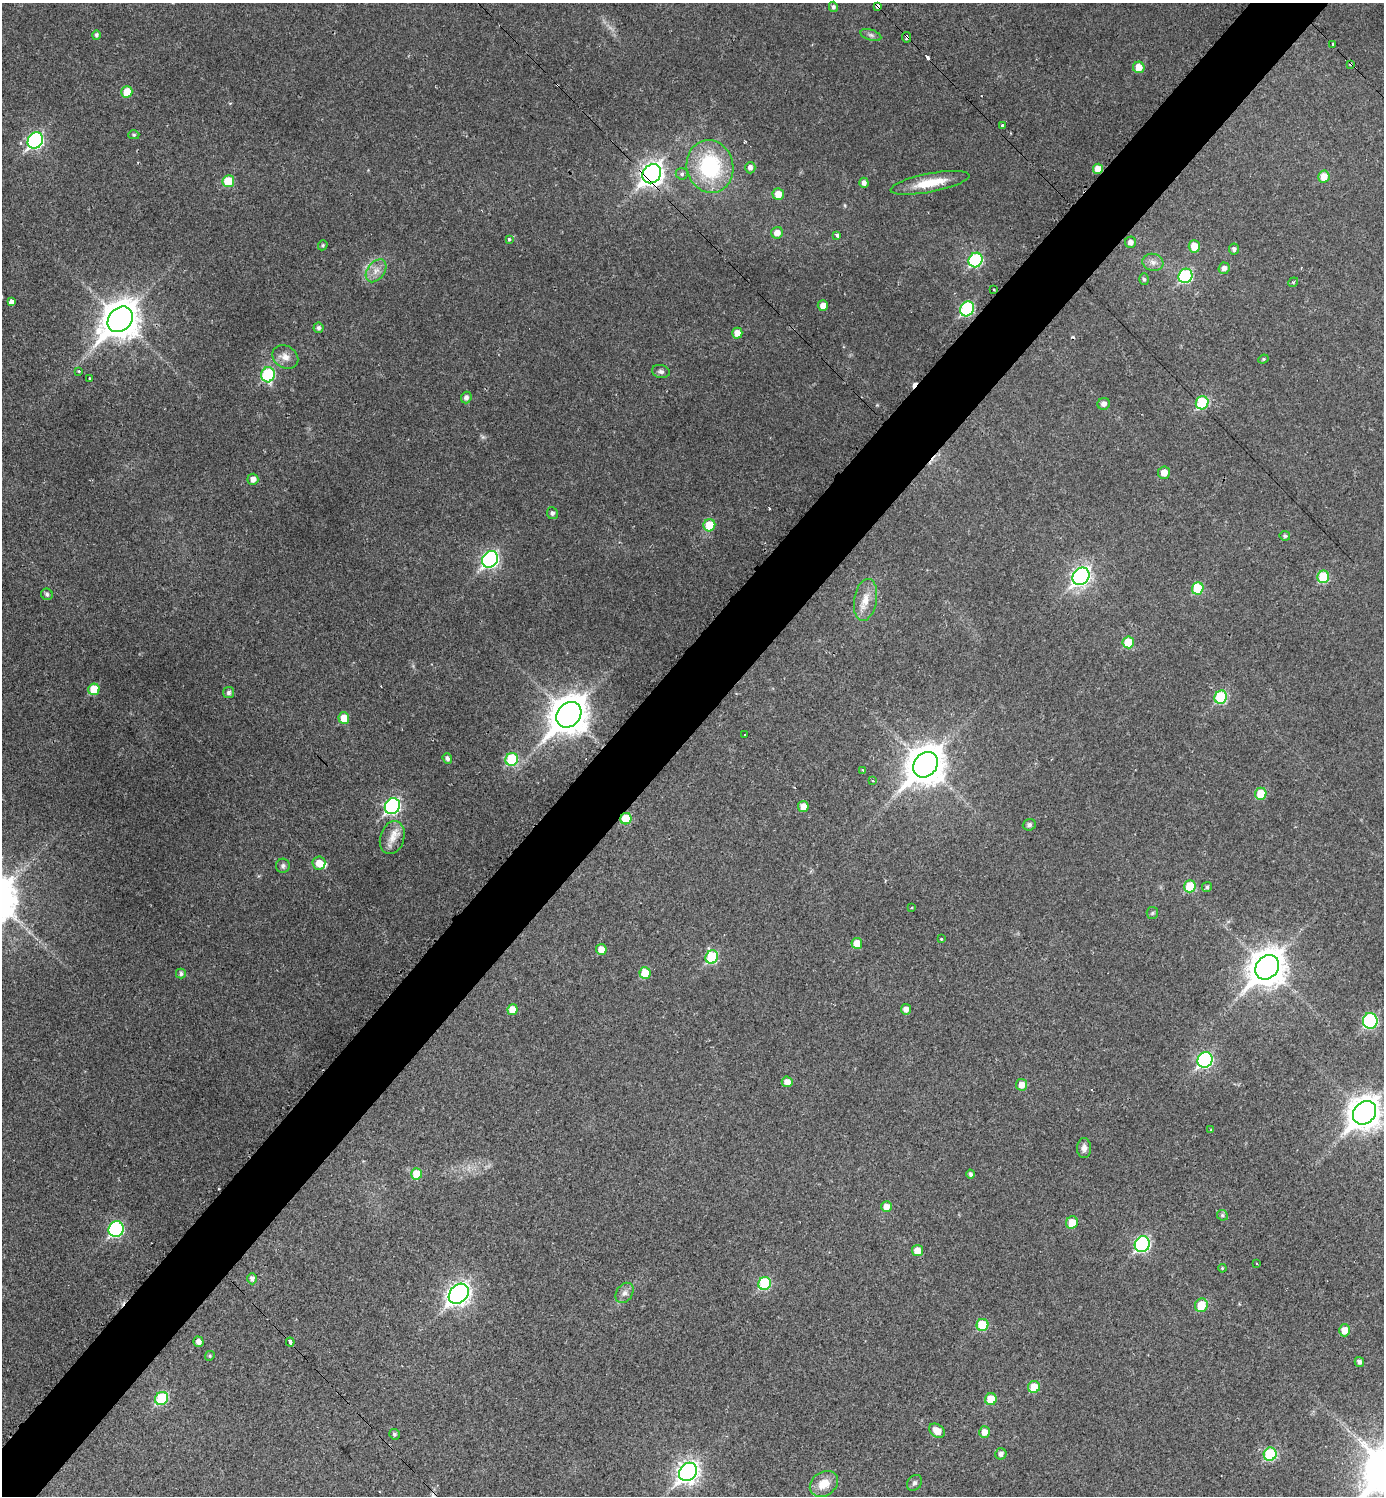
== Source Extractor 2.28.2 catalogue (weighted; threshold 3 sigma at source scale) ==
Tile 10 of 4 x 4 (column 2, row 3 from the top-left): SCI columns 1694-3075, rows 1495-2988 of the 5994 x 5992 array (HDU 1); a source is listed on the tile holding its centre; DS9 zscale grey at full resolution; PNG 1386 x 1498 px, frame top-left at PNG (2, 3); each listed source drawn as its Kron ellipse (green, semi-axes under 4 px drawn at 4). Shown black and unused: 6% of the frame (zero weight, under 2 of 3 exposures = <1% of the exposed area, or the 3 px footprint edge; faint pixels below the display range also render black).
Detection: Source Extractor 2.28.2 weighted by HDU 2 'WHT'; one run over the whole footprint, this tile lists its part. Background 0.0292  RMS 0.0051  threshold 0.0229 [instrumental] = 3 sigma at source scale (4.5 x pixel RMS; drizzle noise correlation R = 1.50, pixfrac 1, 0.05/0.05 arcsec/px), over >= 5 px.
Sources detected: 147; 10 cosmic-ray / hot-pixel residue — neither listed nor drawn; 2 inside a brighter listed object's ellipse — not listed separately; the other 135 listed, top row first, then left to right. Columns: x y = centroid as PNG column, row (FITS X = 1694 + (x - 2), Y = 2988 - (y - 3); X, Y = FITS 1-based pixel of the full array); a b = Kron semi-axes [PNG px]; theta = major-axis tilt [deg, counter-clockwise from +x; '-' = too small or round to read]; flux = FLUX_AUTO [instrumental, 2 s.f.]
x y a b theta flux
877 6 4 3 - 13
833 7 5 4 - 1.3
96 35 4 4 - 1.2
871 35 11 5 -18 1.5
907 37 5 4 - 1.9
1333 44 3 3 - 1.1
1351 64 4 3 - 2.5
1139 67 6 5 - 6.5
127 92 6 5 - 8.5
1003 126 3 3 - 1.1
134 135 5 4 - 0.77
35 140 8 7 - 92
710 166 26 23 -77 44
750 168 6 5 - 2
1098 169 5 5 - 6.3
652 174 10 8 49 320
682 174 6 5 - 1.1
1324 177 6 5 - 6.5
228 181 6 5 - 14
864 183 5 4 - 2.1
930 183 40 9 11 13
778 194 6 5 - 6
777 233 6 5 - 3.7
837 235 4 3 - 4.3
509 239 3 3 - 1.2
1130 242 5 5 - 2.3
323 245 5 4 - 0.82
1194 246 6 5 - 7.4
1234 249 5 5 - 1.6
976 260 7 6 - 49
1153 262 10 8 -15 2.9
1224 268 6 5 - 2.3
376 271 13 8 52 4
1185 276 7 7 - 45
1144 279 6 4 -72 1
1293 282 5 4 - 0.81
994 290 3 3 - 0.8
12 301 4 4 - 18
823 306 5 5 - 3.9
967 309 8 6 56 52
120 319 14 11 47 1100
318 328 5 5 - 1.5
737 333 5 5 - 4.4
285 357 14 11 -33 4.3
1263 359 5 4 - 0.71
79 371 3 3 - 1.1
661 371 9 6 -12 1.6
268 375 7 6 - 39
89 378 3 2 - 0.72
466 398 6 5 - 1.9
1202 403 7 6 - 35
1104 404 6 6 - 2.4
1164 473 6 6 - 4.8
253 479 5 5 - 2.9
552 513 6 5 - 1.5
709 525 6 6 - 13
1285 536 5 4 - 1.1
490 559 9 7 54 110
1081 576 9 7 49 180
1323 577 6 5 - 22
1198 588 6 5 - 19
47 594 6 5 - 1.3
866 600 21 11 80 7.4
1128 642 6 5 - 14
94 689 6 5 - 14
229 693 5 5 - 1.3
1221 697 7 6 - 31
569 715 14 11 47 1200
344 718 6 5 - 8
745 735 3 3 - 0.96
447 758 5 4 - 1.7
512 759 6 6 - 29
926 765 14 11 49 1200
863 770 3 3 - 1.1
873 781 3 3 - 0.71
1261 794 6 5 - 12
392 806 8 7 - 95
803 806 5 5 - 4.7
626 819 6 5 - 14
1029 825 6 5 - 1.4
392 838 17 12 72 6
319 863 7 6 - 5.3
283 866 7 7 - 1.4
1190 886 6 5 - 16
1207 887 5 5 - 1
912 908 3 3 - 0.71
1152 913 6 5 - 0.88
941 939 3 3 - 1.2
857 943 5 5 - 6.4
601 949 5 5 - 5.7
712 957 7 6 - 32
1267 967 13 10 49 1000
181 973 5 5 - 1.3
645 973 6 5 - 11
906 1009 5 5 - 2.9
512 1010 5 5 - 7.4
1370 1021 8 7 - 61
1205 1060 8 7 - 89
787 1082 5 5 - 4
1021 1085 6 5 - 4.2
1364 1113 13 10 46 710
1210 1130 3 2 - 0.38
1084 1148 10 7 90 2.6
417 1174 6 5 - 11
971 1174 4 4 - 1.4
886 1207 5 5 - 4.2
1222 1215 5 5 - 0.94
1072 1222 6 5 - 8.2
116 1229 8 7 - 74
1142 1244 8 7 - 78
917 1251 5 5 - 6.2
1257 1263 3 2 - 0.78
1222 1268 4 3 - 0.44
252 1279 5 5 - 2
765 1283 7 6 - 31
625 1293 11 8 58 2.7
459 1294 11 8 43 250
1201 1305 7 6 - 10
982 1325 6 6 - 19
1345 1330 6 5 - 5.9
198 1342 5 5 - 2.6
290 1342 4 3 - 7.7
210 1356 5 4 - 0.65
1359 1362 5 4 - 1.9
1034 1387 6 6 - 11
162 1398 7 6 - 33
991 1399 6 5 - 10
937 1431 8 6 -36 6.4
984 1432 6 5 - 3.8
394 1434 5 5 - 0.97
1001 1454 6 5 - 2.1
1270 1454 7 6 - 31
688 1472 10 8 48 250
914 1483 8 6 49 1.4
824 1484 15 11 35 8
Overlapping masked pixels (flux is a lower limit): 6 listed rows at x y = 877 6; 907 37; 1351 64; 1098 169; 652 174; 626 819